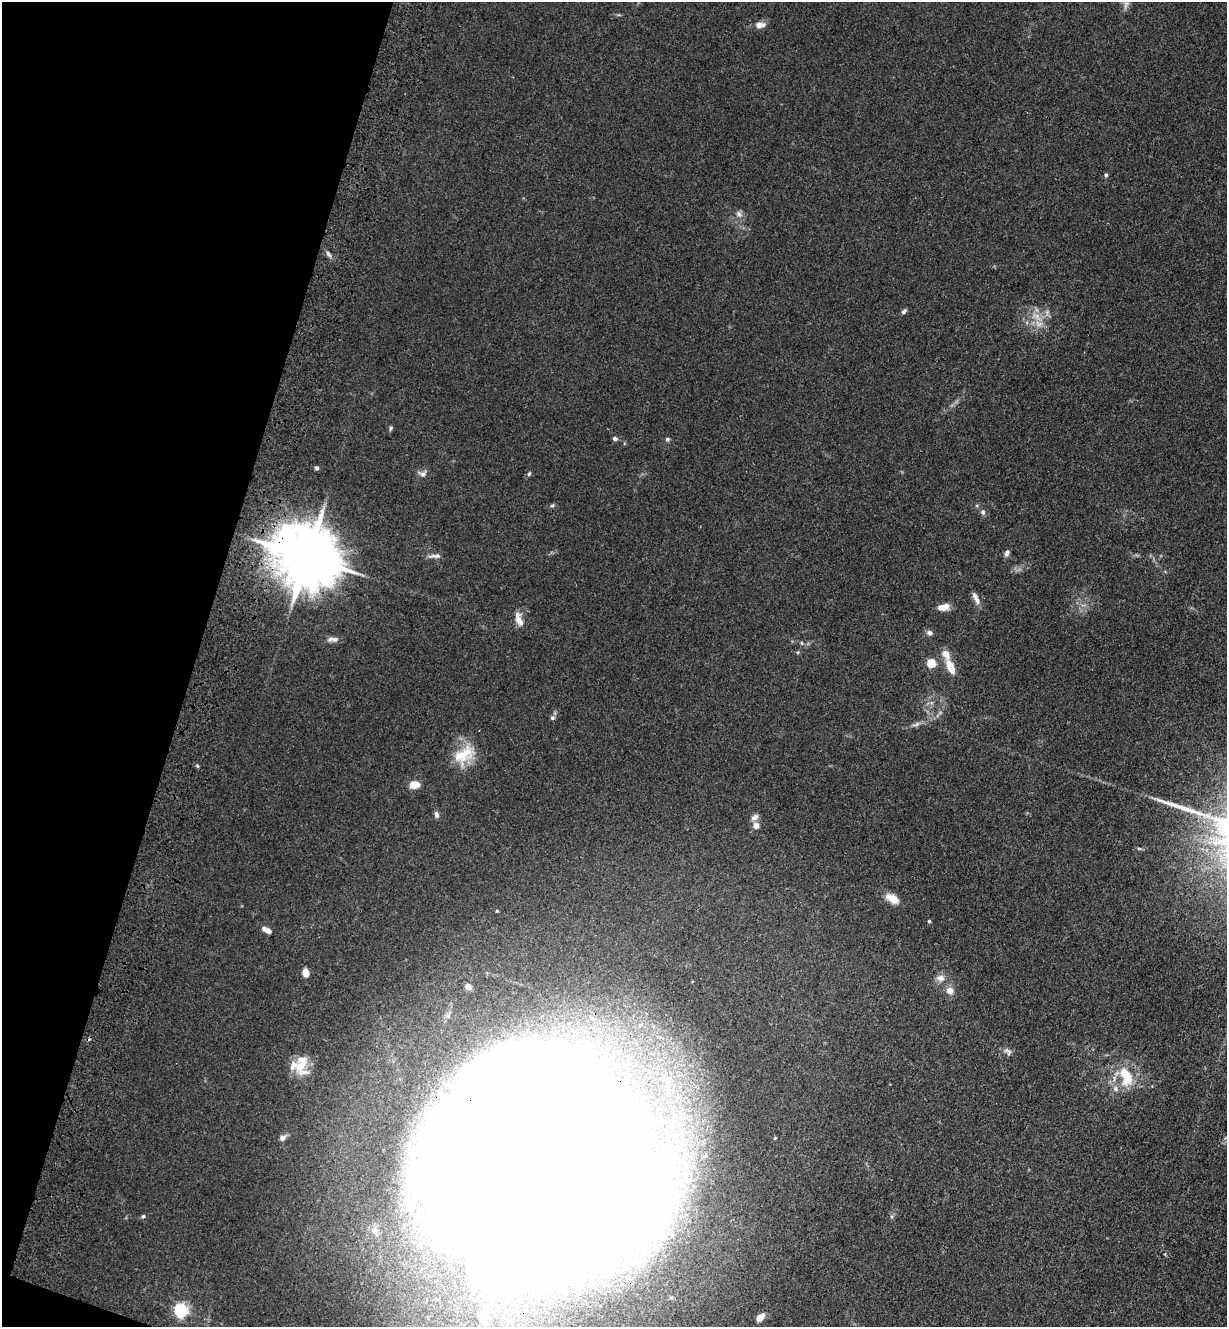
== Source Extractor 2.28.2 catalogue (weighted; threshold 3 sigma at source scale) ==
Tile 9 of 4 x 4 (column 1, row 3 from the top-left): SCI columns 230-1454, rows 1358-2682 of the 5485 x 5364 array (HDU 1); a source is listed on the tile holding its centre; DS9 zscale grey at full resolution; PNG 1229 x 1329 px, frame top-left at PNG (2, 2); no overlay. Shown black and unused: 16% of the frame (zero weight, under 3 of 4 exposures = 5% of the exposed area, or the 3 px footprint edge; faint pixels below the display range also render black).
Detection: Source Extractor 2.28.2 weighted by HDU 2 'WHT'; one run over the whole footprint, this tile lists its part. Background 0.0365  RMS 0.0045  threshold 0.0201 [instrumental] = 3 sigma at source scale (4.5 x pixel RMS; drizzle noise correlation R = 1.50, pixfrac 1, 0.05/0.05 arcsec/px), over >= 5 px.
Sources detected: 64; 4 inside a brighter object's white glare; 1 cosmic-ray / hot-pixel residue — not listed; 11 inside a brighter listed object's ellipse — not listed separately; the other 48 listed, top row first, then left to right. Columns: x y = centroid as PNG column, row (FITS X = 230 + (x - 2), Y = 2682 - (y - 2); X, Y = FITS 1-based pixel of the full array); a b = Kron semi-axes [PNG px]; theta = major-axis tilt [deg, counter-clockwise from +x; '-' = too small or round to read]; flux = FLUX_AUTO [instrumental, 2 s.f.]
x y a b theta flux
1126 5 15 7 75 2.3
760 25 14 8 4 3
1106 175 5 4 - 0.83
739 214 10 8 -59 2.1
328 254 11 5 -55 1.5
904 311 7 4 45 1.2
1037 317 22 8 -40 6.2
390 428 6 5 - 0.88
615 438 7 5 -16 1
667 439 6 5 - 0.87
317 468 5 4 - 1.1
422 474 13 9 -9 2.3
529 474 6 4 71 0.77
552 505 6 5 - 0.78
983 512 8 6 -64 1.4
1007 553 8 5 68 1.6
435 556 19 5 4 2.2
307 557 19 16 -28 4100
976 598 17 6 -65 3.1
943 607 13 7 7 4.6
519 619 19 8 -73 4.4
930 633 8 7 - 1.7
330 639 11 8 14 2.1
802 643 5 5 - 0.67
931 663 5 5 - 23
950 667 21 8 -68 7.6
916 724 12 6 21 1.8
464 755 32 20 40 15
197 765 6 3 -21 0.57
414 784 7 6 - 9.2
436 814 8 5 -80 1.5
756 825 10 8 -85 2.6
892 898 18 10 -30 5.6
929 921 4 3 - 0.74
268 931 8 7 - 1.6
305 972 9 7 -79 3.4
940 978 11 9 2 3.1
468 987 8 6 -40 2.1
950 990 10 9 - 3.4
1007 1050 10 7 14 2
300 1067 22 14 -57 10
1126 1076 32 19 -82 17
283 1138 9 7 39 1.7
775 1138 4 3 - 0.5
547 1179 156 102 76 4100
143 1216 5 4 - 0.76
181 1310 6 6 - 110
761 1316 10 7 56 2.7
Overlapping masked pixels (flux is a lower limit): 2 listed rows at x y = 307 557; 547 1179